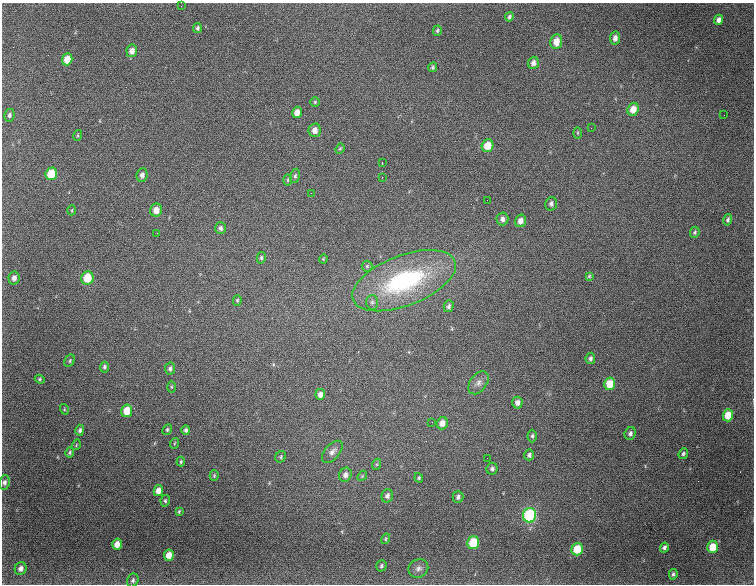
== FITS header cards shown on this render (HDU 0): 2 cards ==
NAXIS1  =                  752
NAXIS2  =                  582

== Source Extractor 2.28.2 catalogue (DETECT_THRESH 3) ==
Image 752 x 582 px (HDU 0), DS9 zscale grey, 1 PNG px = 1 image px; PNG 756 x 586 px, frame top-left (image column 1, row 582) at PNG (2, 3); each listed source drawn as its Kron ellipse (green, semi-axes under 4 px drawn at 4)
Background 3580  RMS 77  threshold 230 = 3 sigma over >= 5 px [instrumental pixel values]
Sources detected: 103; all 103 listed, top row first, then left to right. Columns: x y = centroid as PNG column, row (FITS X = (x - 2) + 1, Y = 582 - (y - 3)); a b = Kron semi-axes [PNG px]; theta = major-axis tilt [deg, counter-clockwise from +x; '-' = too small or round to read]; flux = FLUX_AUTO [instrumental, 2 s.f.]
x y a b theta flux
181 6 2 2 - 46000
509 17 5 4 - 11000
719 20 5 4 - 24000
197 28 5 4 - 10000
437 31 5 4 - 7800
615 38 6 5 - 23000
556 42 7 6 - 56000
132 51 6 5 - 30000
67 59 6 5 - 67000
533 63 6 5 - 24000
433 67 5 4 - 8700
315 102 4 4 - 6100
633 109 6 5 - 54000
297 112 6 5 - 40000
9 115 6 5 - 13000
724 115 2 2 - 2300
591 128 2 2 - 2400
315 130 7 6 - 30000
577 133 6 4 90 5300
78 135 5 3 - 5500
487 146 6 5 - 84000
340 149 5 4 - 6600
382 163 2 2 - 3000
51 174 6 5 - 140000
142 175 7 5 84 22000
295 176 7 5 79 10000
382 177 2 2 - 2800
288 180 6 4 -90 5900
311 193 2 2 - 24000
487 200 2 2 - 2500
551 204 7 5 73 15000
72 210 5 2 - 4600
156 210 6 6 - 41000
502 219 6 6 - 23000
728 220 6 4 76 11000
520 221 6 5 - 29000
220 228 6 5 - 16000
695 232 6 4 65 8700
157 233 3 2 - 4000
261 258 6 4 77 9400
323 259 4 4 - 5100
367 266 5 5 - 7900
589 276 4 3 - 6600
14 278 6 5 - 23000
87 278 7 6 - 110000
404 281 54 25 21 740000
237 300 5 4 - 6900
372 302 7 6 - 14000
449 306 6 4 74 14000
590 358 5 5 - 14000
70 361 6 4 60 7800
104 367 5 4 - 11000
170 368 6 5 - 14000
40 379 5 4 - 6800
478 383 13 8 54 28000
610 384 6 5 - 100000
171 387 6 4 -90 5600
320 394 5 5 - 27000
517 403 6 5 - 24000
64 409 5 3 - 4900
127 411 6 5 - 88000
728 415 6 5 - 82000
432 422 2 2 - 2400
442 423 6 5 - 42000
80 430 5 4 - 12000
167 430 5 4 - 7900
186 430 5 4 - 12000
630 433 6 5 - 16000
532 436 6 4 89 11000
175 443 5 3 - 5300
76 445 5 3 - 4100
70 452 5 3 - 7900
332 452 13 7 49 30000
683 454 5 4 - 9300
529 455 5 5 - 13000
281 457 6 5 - 8300
487 458 2 2 - 4400
181 462 5 3 - 7000
377 464 5 3 - 6500
492 469 6 5 - 14000
345 475 7 6 - 26000
214 476 5 4 - 5800
362 476 5 4 - 6700
419 478 5 4 - 8500
5 482 7 5 82 16000
158 490 5 4 - 33000
387 496 7 5 74 20000
458 497 6 5 - 14000
165 501 6 4 80 8000
179 511 4 3 - 5300
530 515 7 6 - 520000
386 539 5 4 - 6300
473 543 6 6 - 210000
117 544 5 5 - 41000
664 547 5 4 - 14000
712 547 6 5 - 87000
577 549 6 5 - 130000
169 555 6 5 - 49000
381 566 5 5 - 10000
418 568 10 9 - 24000
21 569 6 5 - 23000
673 574 5 4 - 10000
133 580 7 5 66 14000